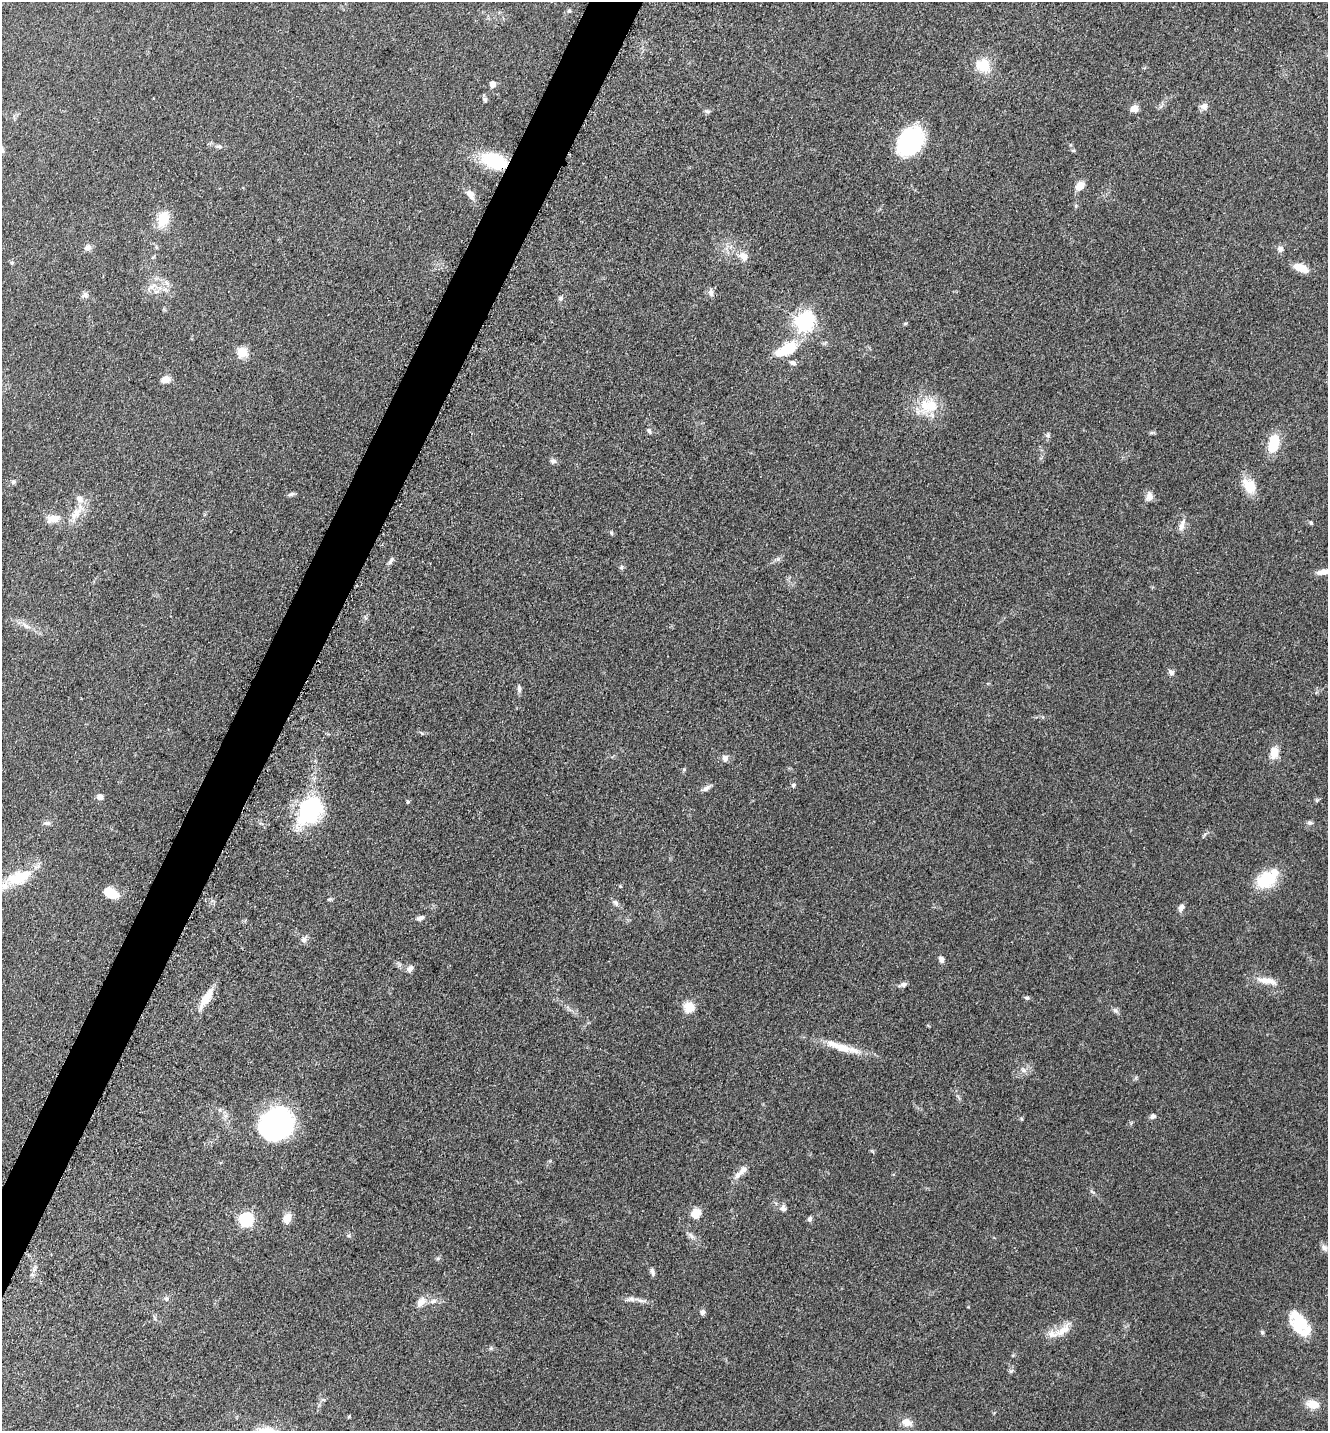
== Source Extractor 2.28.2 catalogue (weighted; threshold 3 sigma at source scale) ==
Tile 7 of 4 x 4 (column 3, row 2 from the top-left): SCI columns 2948-4273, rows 2900-4328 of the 5805 x 5774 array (HDU 1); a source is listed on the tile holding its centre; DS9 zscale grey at full resolution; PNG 1330 x 1433 px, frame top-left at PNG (2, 2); no overlay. Shown black and unused: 3% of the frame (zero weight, under 3 of 5 exposures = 4% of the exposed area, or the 3 px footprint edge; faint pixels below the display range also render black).
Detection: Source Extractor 2.28.2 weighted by HDU 2 'WHT'; one run over the whole footprint, this tile lists its part. Background 0.0682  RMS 0.0061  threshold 0.0275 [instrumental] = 3 sigma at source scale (4.5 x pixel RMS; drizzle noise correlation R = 1.50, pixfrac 1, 0.05/0.05 arcsec/px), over >= 5 px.
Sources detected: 106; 1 inside a brighter object's white glare — not listed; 5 inside a brighter listed object's ellipse — not listed separately; the other 100 listed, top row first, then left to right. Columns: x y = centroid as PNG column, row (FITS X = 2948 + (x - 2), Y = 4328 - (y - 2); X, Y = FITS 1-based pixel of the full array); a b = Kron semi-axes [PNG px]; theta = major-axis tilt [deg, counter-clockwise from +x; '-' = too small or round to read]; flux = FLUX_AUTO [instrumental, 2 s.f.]
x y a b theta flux
569 11 6 5 - 0.96
983 65 15 15 - 14
492 84 6 6 - 3.5
485 99 7 6 - 1.3
1204 106 10 9 - 3
1134 108 9 7 21 4.5
707 111 8 5 -10 1.3
910 142 32 23 57 51
219 146 8 4 0 1.3
2 150 9 4 -66 1.3
1073 150 6 4 0 0.74
494 161 21 12 -20 41
1080 186 11 8 50 5.5
470 194 11 7 -56 5.4
163 219 18 12 73 13
88 247 9 7 25 2.8
1280 249 8 8 - 2.3
743 256 13 10 -62 4.7
1301 268 19 9 -23 7.6
166 283 7 4 -90 1.6
153 286 11 3 40 1.9
711 293 10 6 -81 2.1
85 295 8 7 - 1.9
560 299 6 5 - 1.5
805 321 7 7 - 280
787 349 23 11 27 22
242 352 5 5 - 36
793 363 8 6 -17 2.1
165 380 9 7 12 5
928 405 27 21 -4 19
649 431 7 5 -67 1.4
1048 435 7 5 -21 1.3
1274 443 19 11 78 17
553 461 9 6 -19 1.8
13 482 6 6 - 1.1
1249 486 19 14 -49 11
291 494 10 4 18 1.4
1149 496 12 8 83 3.6
77 512 30 9 56 9.5
53 518 18 10 7 7
1311 523 5 4 - 0.87
1182 525 19 6 72 3.6
611 533 6 5 - 0.9
390 561 10 5 63 1.8
622 567 7 4 -82 1.1
1324 572 17 6 8 4.6
26 626 14 6 -33 3.7
1171 673 8 7 - 2
519 689 10 5 -89 1.8
1274 753 14 10 75 7
725 758 9 8 - 2.7
793 785 6 5 - 1.2
706 788 13 5 36 2.2
100 797 5 5 - 4.7
1317 800 6 5 - 0.89
408 802 4 4 - 0.99
309 810 21 15 58 88
47 823 10 5 -5 1.7
1310 823 8 5 -8 1.4
1205 834 6 5 - 1.1
19 877 37 16 19 24
1267 879 28 17 36 23
111 893 11 8 -26 18
615 903 10 6 -58 1.9
1181 908 10 6 71 2.5
420 918 10 6 21 2.1
304 939 10 7 56 2.5
941 959 8 6 -66 2.5
410 969 9 7 38 2.7
1267 980 28 8 -10 7.3
903 984 9 5 19 2.2
206 998 27 9 58 11
1027 998 8 4 0 0.99
689 1007 5 5 - 39
1115 1011 8 6 -50 1.6
842 1047 30 11 -18 12
1023 1070 9 6 -7 2.3
1153 1116 7 6 - 1.8
277 1123 36 27 71 93
738 1175 14 7 46 4
783 1208 9 8 - 2.3
696 1214 9 8 - 9.8
287 1218 14 10 67 4.5
810 1219 6 5 - 1.7
246 1220 6 6 - 86
1324 1248 9 7 -59 2.1
438 1258 6 4 2 0.93
34 1269 7 4 20 1.1
652 1272 11 5 -74 1.7
166 1299 7 6 - 1.5
631 1299 10 6 -16 2.5
433 1301 10 6 11 2.6
421 1302 12 8 55 5.1
702 1312 7 7 - 2
1299 1324 27 14 -55 26
1063 1330 29 10 40 8.4
491 1348 6 4 71 0.87
323 1400 6 4 -19 0.86
1312 1404 15 10 -13 7.8
907 1422 13 9 -16 5.4
Overlapping masked pixels (flux is a lower limit): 1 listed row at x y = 494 161
Isophote crosses this tile's border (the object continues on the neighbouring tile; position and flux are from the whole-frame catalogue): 2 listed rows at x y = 2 150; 1324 572
Unlisted compact peaks at least as high as the median listed source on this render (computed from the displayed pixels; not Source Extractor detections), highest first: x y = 1011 1371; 778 559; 620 886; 684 769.